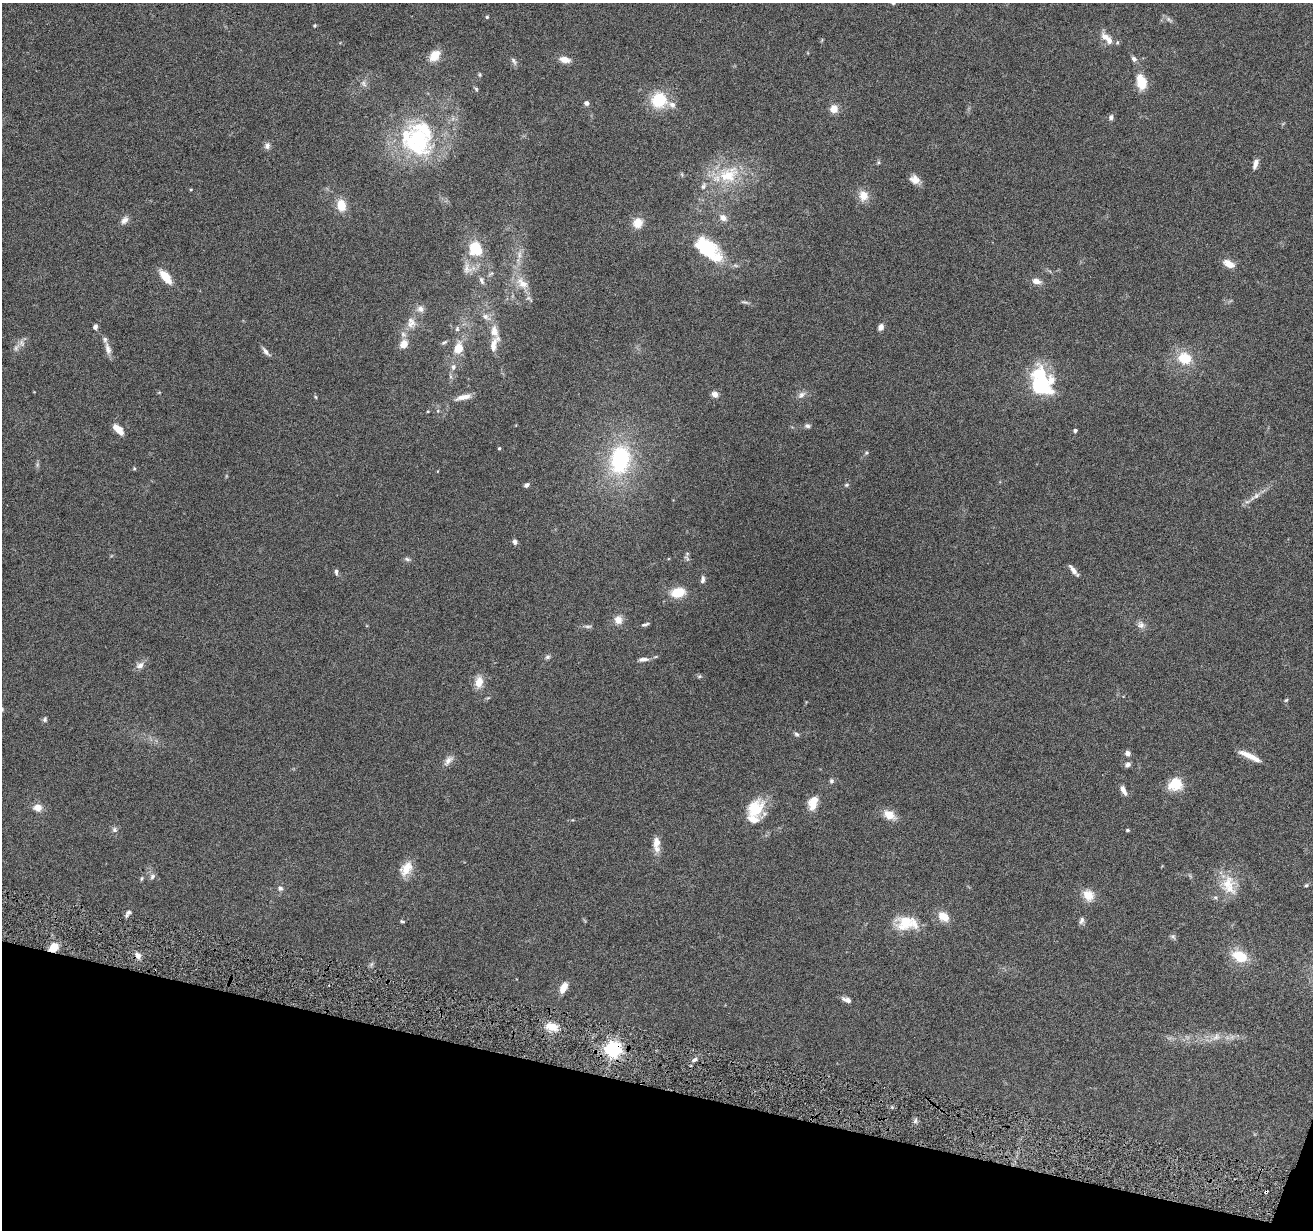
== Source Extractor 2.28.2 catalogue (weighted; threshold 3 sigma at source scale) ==
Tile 15 of 4 x 4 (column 3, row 4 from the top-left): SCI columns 2624-3934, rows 255-1482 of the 5244 x 5296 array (HDU 1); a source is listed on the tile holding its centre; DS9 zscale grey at full resolution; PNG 1315 x 1232 px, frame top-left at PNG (2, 3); no overlay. Shown black and unused: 12% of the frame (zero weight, under 4 of 8 exposures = <1% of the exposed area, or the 3 px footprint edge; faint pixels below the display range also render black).
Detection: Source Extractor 2.28.2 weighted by HDU 2 'WHT'; one run over the whole footprint, this tile lists its part. Background 0.0779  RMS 0.0044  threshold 0.0181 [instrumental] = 3 sigma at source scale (4.09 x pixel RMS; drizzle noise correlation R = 1.36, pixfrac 0.8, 0.05/0.05 arcsec/px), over >= 5 px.
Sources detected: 151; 3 too faint to see at this stretch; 3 inside a brighter object's white glare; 1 cosmic-ray / hot-pixel residue — not listed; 14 inside a brighter listed object's ellipse — not listed separately; the other 130 listed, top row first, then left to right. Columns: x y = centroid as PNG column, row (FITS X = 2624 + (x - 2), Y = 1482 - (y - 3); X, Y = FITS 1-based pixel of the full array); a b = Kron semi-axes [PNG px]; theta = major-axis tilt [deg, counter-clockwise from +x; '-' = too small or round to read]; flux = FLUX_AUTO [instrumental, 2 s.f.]
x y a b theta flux
893 3 5 4 - 0.56
487 17 4 4 - 0.51
315 26 4 4 - 0.52
1105 37 13 9 -36 3.4
1117 42 6 5 - 0.61
808 53 5 3 - 0.3
434 56 15 10 48 5.4
1134 59 7 6 - 1.3
565 60 13 7 -11 3.6
514 61 12 6 -56 1.2
480 75 6 4 -84 0.52
1141 82 17 10 -76 8.4
364 83 11 6 -55 1.5
476 89 6 5 - 0.61
659 100 16 15 - 16
587 103 5 5 - 1.4
834 109 9 8 - 4
1111 117 8 6 79 1.2
417 141 46 38 -50 46
267 146 9 7 73 1.6
1255 164 12 5 71 2.2
729 175 34 24 32 20
915 179 12 10 -35 3.1
191 189 5 3 - 0.36
863 196 12 10 -77 5.2
341 205 13 10 -81 6.9
723 218 11 8 -41 2.4
124 220 11 8 45 2.1
638 223 12 10 62 5.2
475 249 21 18 -73 13
709 249 22 19 2 15
519 255 13 6 82 2.5
1229 264 14 8 -25 3.9
467 269 17 12 -80 4.1
165 277 16 7 -51 7.2
481 280 11 6 -69 1.4
1036 281 11 7 -12 2.7
522 283 21 12 -43 6.1
745 302 12 4 -14 0.89
420 309 10 9 - 2.1
486 317 14 8 -33 2.8
411 323 17 12 -85 4.2
95 327 7 5 72 1.3
881 327 8 6 66 1.7
457 329 7 5 76 0.9
494 331 17 11 -81 4.5
444 342 9 4 31 0.76
21 343 10 8 -70 1.8
404 344 12 9 58 3.6
458 348 14 10 72 6.5
108 349 18 7 -74 2.7
266 352 12 5 -49 1.7
1185 358 19 16 -13 10
453 367 8 7 - 1.6
450 376 7 4 -71 0.72
1041 386 20 16 -11 33
715 394 7 6 - 2.4
801 395 11 7 37 1.9
315 397 5 4 - 0.45
463 397 21 6 14 3.7
438 411 6 4 -72 0.53
807 426 8 6 -15 0.98
118 429 13 6 -44 4.9
1075 430 4 3 - 1.1
499 448 4 3 - 0.5
866 453 6 4 16 0.62
620 460 36 25 80 42
134 469 5 4 - 0.45
526 485 6 5 - 1.1
846 485 6 5 - 0.61
1256 496 13 7 36 2.1
515 542 7 5 -74 1.1
687 558 11 5 -60 0.94
407 559 8 5 -11 0.94
1074 570 15 5 -52 2.1
336 572 7 5 -80 1
703 579 10 5 80 1.3
678 592 15 10 11 8.4
618 620 10 9 - 3.4
645 624 9 4 16 0.9
1141 625 10 10 - 2.1
588 626 12 4 -3 0.99
547 657 7 6 - 0.9
643 659 14 5 4 1.9
140 665 12 8 23 2.2
699 676 7 5 20 0.62
479 682 14 9 81 4.8
488 698 6 3 19 0.51
1286 700 5 4 - 0.52
2 709 5 4 - 0.45
45 719 7 6 - 0.82
796 734 8 5 -50 0.89
1128 753 5 5 - 2
1249 755 22 6 -23 4.8
448 760 17 8 52 2.5
1128 765 7 5 43 1.6
831 781 6 6 - 0.94
1175 784 17 14 21 8.7
1123 790 12 6 -61 2.3
813 803 15 9 74 6.5
37 807 9 8 - 3.7
755 809 24 18 57 13
889 815 15 10 -29 5.3
114 830 8 7 - 1.2
1127 830 5 4 - 0.54
656 842 16 9 87 3.7
406 869 18 12 57 6.6
152 876 8 7 - 1.3
142 878 6 4 72 0.57
1228 883 27 18 39 11
1306 885 5 4 - 0.54
280 888 7 7 - 1.2
1088 895 14 12 -57 5.8
128 913 9 5 57 1.2
943 916 15 11 -36 5.1
402 921 5 4 - 0.59
1082 921 10 6 73 1.3
905 923 24 18 9 12
1173 936 8 6 -48 0.91
54 947 8 6 49 7.8
138 956 8 6 -55 2.2
1239 956 17 12 -24 11
371 964 7 6 - 0.86
563 988 13 7 65 4.6
846 1000 12 5 -22 1.9
552 1027 15 9 -15 6.3
1216 1037 15 9 33 3.3
613 1050 6 6 - 150
695 1059 7 5 42 1.2
915 1121 6 4 72 0.84
Overlapping masked pixels (flux is a lower limit): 2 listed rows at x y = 54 947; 613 1050
Isophote crosses this tile's border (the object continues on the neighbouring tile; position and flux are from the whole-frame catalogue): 2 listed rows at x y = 893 3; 2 709